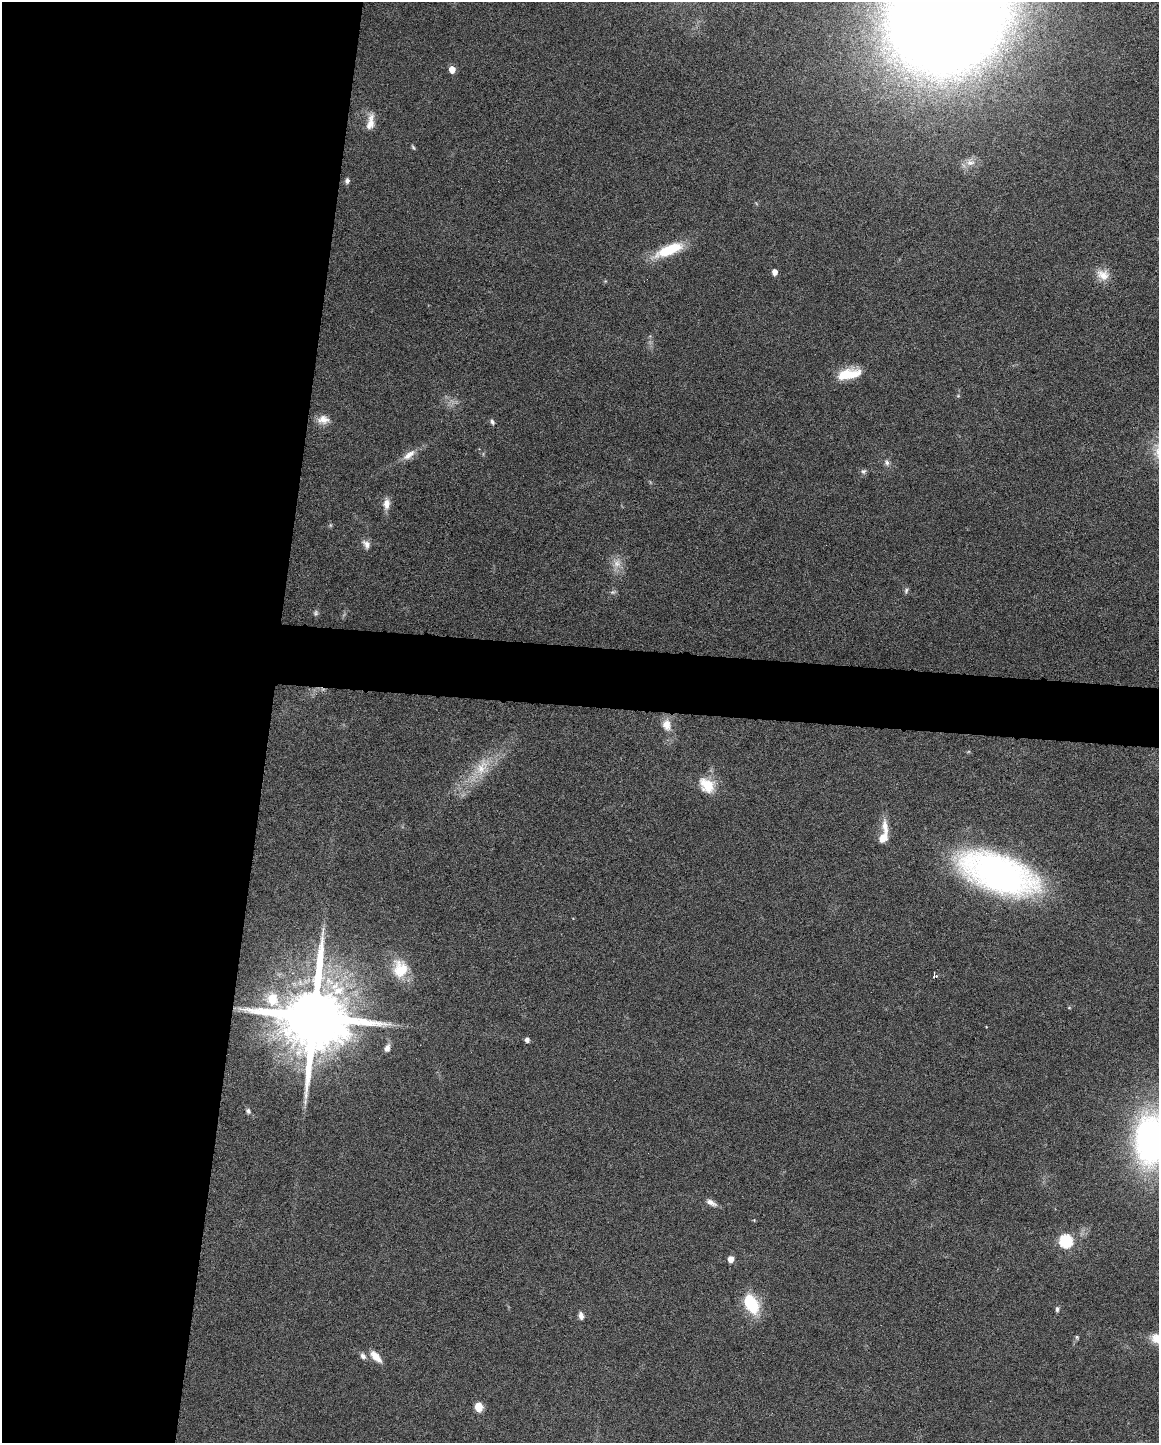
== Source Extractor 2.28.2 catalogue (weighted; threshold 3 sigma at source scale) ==
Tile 5 of 4 x 3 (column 1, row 2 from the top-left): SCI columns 3-1159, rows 1661-3101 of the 4630 x 4648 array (HDU 1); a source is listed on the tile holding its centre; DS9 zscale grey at full resolution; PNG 1161 x 1445 px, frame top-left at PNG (2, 2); no overlay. Shown black and unused: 26% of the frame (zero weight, under 4 of 8 exposures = <1% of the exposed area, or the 3 px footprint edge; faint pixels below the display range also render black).
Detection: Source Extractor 2.28.2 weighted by HDU 2 'WHT'; one run over the whole footprint, this tile lists its part. Background 0.0691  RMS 0.0048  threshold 0.0198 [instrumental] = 3 sigma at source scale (4.09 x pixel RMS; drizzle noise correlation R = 1.36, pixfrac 0.8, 0.05/0.05 arcsec/px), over >= 5 px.
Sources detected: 51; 1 too faint to see at this stretch — not listed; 2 inside a brighter listed object's ellipse — not listed separately; the other 48 listed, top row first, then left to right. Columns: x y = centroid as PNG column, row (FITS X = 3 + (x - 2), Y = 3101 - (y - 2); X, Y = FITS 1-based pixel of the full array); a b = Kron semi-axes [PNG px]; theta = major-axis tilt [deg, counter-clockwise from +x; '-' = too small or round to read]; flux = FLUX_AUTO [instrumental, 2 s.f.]
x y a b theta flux
948 13 71 62 52 1900
452 69 5 4 - 5.8
370 122 22 9 80 4.7
413 147 8 4 -54 0.64
970 163 13 8 -2 3.2
347 181 7 6 - 1.2
669 250 37 12 22 17
775 272 5 4 - 3.3
1103 275 18 12 -34 5.6
848 374 27 11 10 13
323 420 15 11 1 4.3
492 422 8 5 -69 1.2
409 455 21 8 36 4.4
887 463 10 6 -65 1.6
863 471 7 7 - 1.2
386 504 14 8 86 3.7
330 525 6 4 -71 0.6
366 544 13 9 -52 2.7
617 563 12 11 - 4.3
906 590 7 5 74 0.99
316 613 8 6 84 0.99
667 725 16 12 -76 5.6
482 768 27 15 62 12
707 785 22 17 -43 10
885 827 21 8 -81 5
998 874 60 27 -21 210
399 971 29 16 -83 12
935 975 5 4 - 1.1
272 999 7 6 - 19
1069 1008 5 3 - 0.4
314 1017 19 16 85 6100
527 1040 5 4 - 1.9
387 1048 10 7 66 2.2
305 1101 7 5 80 1.2
248 1111 7 6 - 1.2
1150 1140 47 27 89 140
711 1203 15 6 -26 2.6
754 1220 4 4 - 0.39
1066 1241 6 6 - 64
731 1259 5 4 - 4.8
751 1304 24 15 -61 18
1057 1309 7 5 89 0.95
581 1316 9 6 -79 2.1
1077 1337 5 5 - 0.65
1158 1339 19 12 -16 8
363 1356 9 6 -54 1.7
376 1356 17 8 -47 4.9
479 1407 6 5 - 18
Overlapping masked pixels (flux is a lower limit): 1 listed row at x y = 314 1017
Isophote crosses this tile's border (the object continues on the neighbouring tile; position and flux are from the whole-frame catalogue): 3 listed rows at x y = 948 13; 1150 1140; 1158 1339